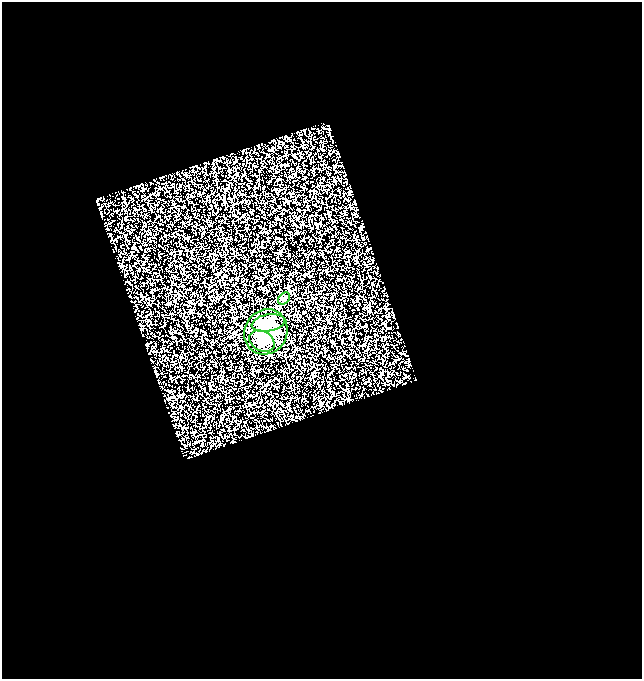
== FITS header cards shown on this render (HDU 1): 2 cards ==
NAXIS1  =                  640
NAXIS2  =                  677

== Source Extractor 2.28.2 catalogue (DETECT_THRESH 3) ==
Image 640 x 677 px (HDU 1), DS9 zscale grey, 1 PNG px = 1 image px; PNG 644 x 681 px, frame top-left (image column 1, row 677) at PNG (2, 2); each listed source drawn as its Kron ellipse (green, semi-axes under 4 px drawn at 4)
Background 0.427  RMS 1.5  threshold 4.43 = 3 sigma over >= 5 px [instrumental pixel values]
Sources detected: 4; all 4 listed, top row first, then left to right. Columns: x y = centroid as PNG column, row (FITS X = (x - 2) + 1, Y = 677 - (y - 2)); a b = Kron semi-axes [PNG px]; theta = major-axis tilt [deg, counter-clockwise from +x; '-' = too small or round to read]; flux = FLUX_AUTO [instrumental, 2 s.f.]
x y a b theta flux
284 298 7 5 46 180
268 323 17 8 10 990
266 332 23 21 57 4400
262 341 13 10 -30 920